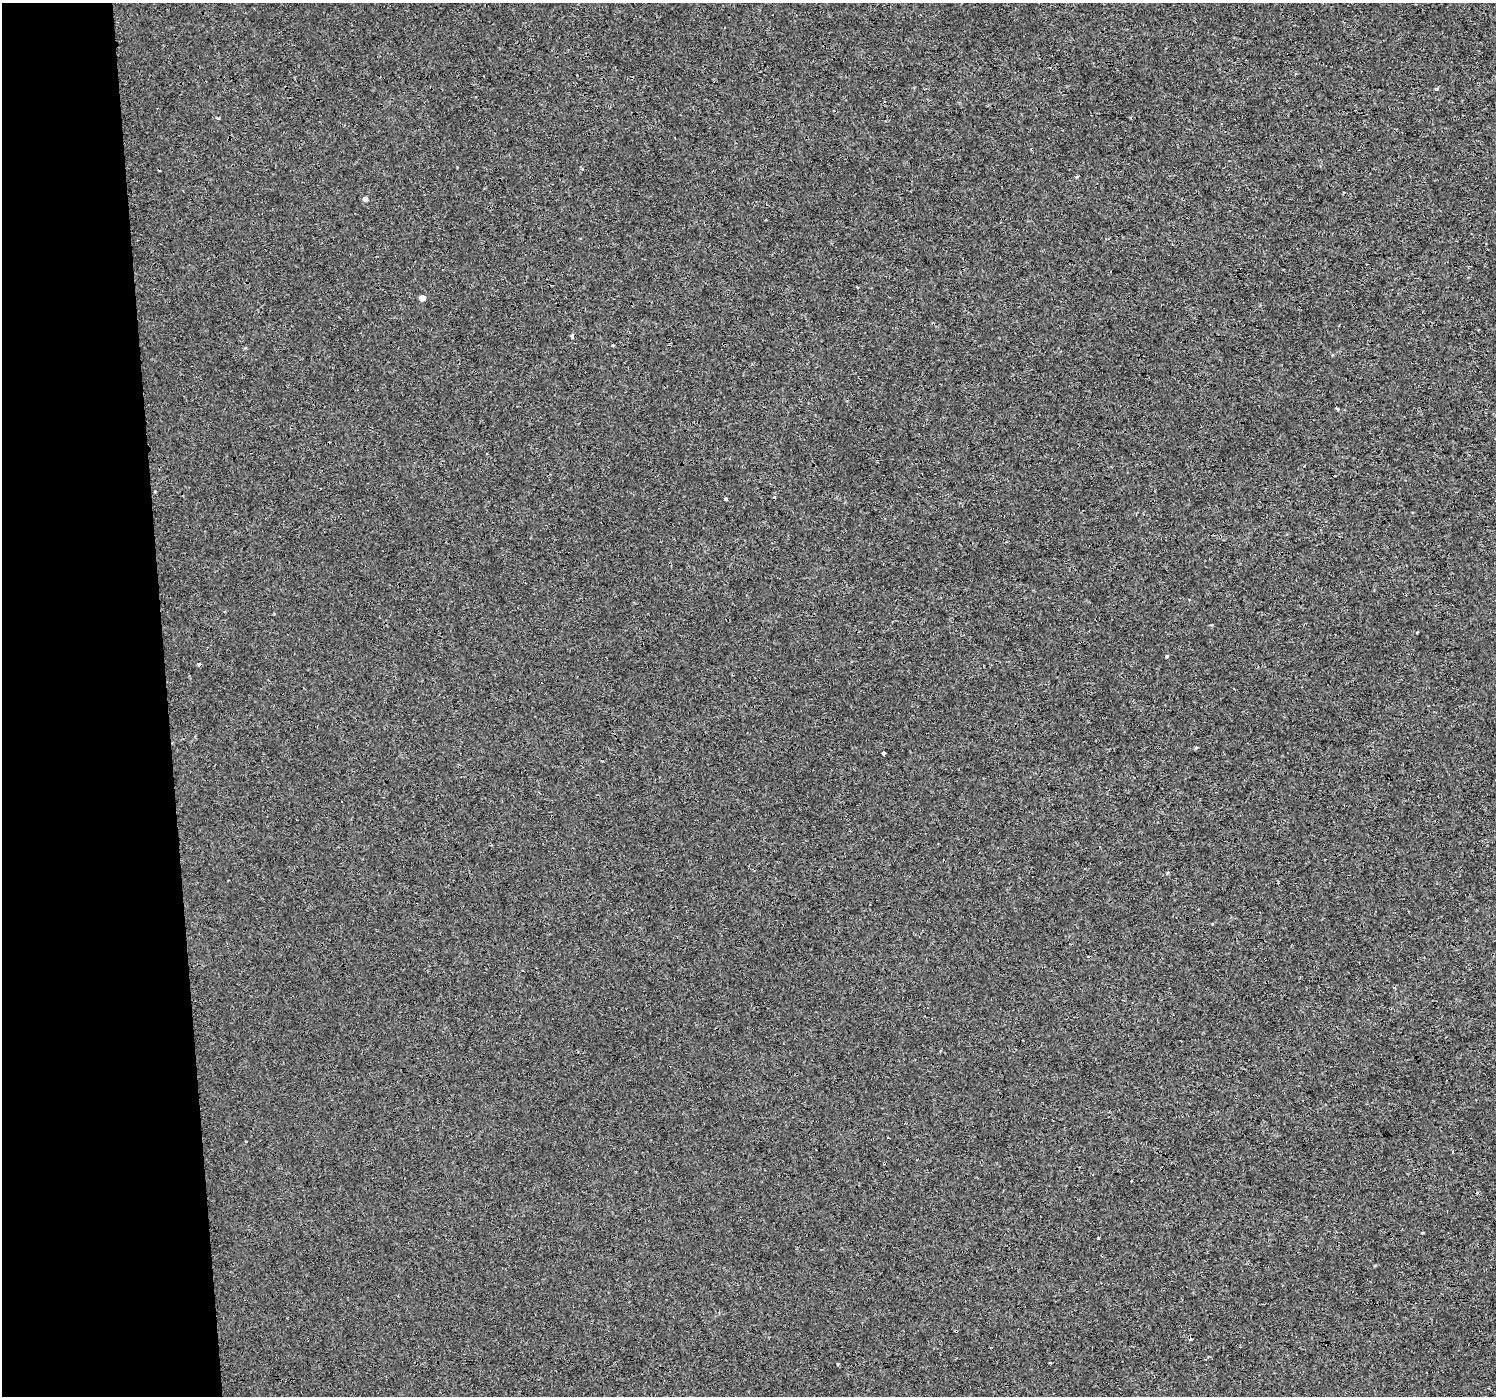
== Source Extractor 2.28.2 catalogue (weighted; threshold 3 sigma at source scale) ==
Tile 4 of 3 x 3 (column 1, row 2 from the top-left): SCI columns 1-1494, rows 1398-2791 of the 4483 x 4230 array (HDU 1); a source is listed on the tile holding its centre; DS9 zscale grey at full resolution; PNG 1498 x 1398 px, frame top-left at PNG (2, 3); no overlay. Shown black and unused: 11% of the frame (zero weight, under 3 of 4 exposures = <1% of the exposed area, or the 3 px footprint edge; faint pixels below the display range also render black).
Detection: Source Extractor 2.28.2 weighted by HDU 2 'WHT'; one run over the whole footprint, this tile lists its part. Background 8.61e-04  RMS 0.0018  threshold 0.00808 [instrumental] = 3 sigma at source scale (4.5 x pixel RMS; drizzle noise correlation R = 1.50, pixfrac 1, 0.0396/0.0396 arcsec/px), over >= 5 px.
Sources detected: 23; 7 cosmic-ray / hot-pixel residue — not listed; the other 16 listed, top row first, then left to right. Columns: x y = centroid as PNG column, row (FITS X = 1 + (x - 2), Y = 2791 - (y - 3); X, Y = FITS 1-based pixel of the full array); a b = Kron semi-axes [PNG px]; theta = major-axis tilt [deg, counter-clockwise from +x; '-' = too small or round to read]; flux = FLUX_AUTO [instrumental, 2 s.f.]
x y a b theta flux
1436 89 5 4 - 0.22
218 118 4 3 - 0.34
1076 177 4 3 - 0.24
365 199 5 5 - 0.66
422 298 5 5 - 1.3
572 336 5 3 - 0.63
612 345 3 3 - 0.73
774 498 3 3 - 0.4
725 499 4 3 - 0.99
1417 632 3 2 - 0.17
884 753 3 3 - 1.5
341 802 3 2 - 0.22
1394 987 4 3 - 0.19
1098 1238 3 2 - 0.16
1190 1339 3 3 - 0.36
838 1364 3 3 - 0.39